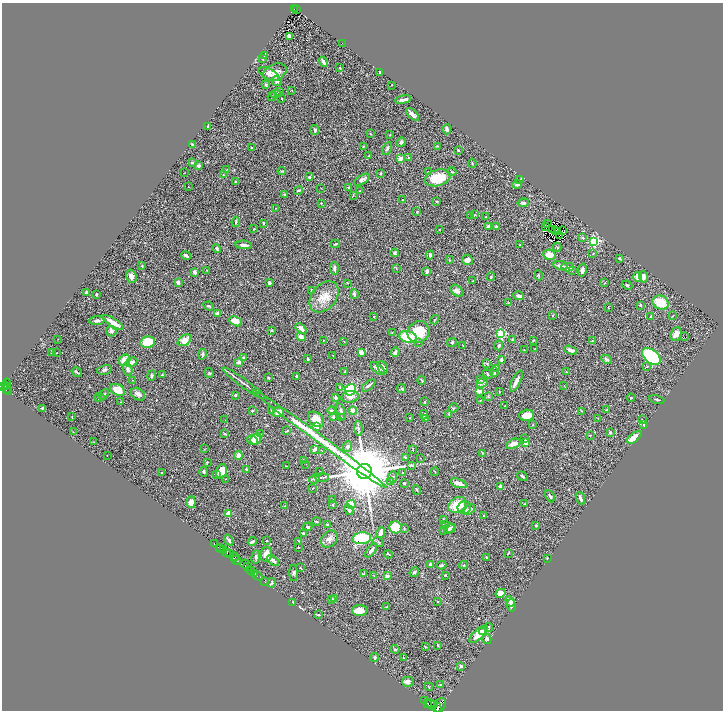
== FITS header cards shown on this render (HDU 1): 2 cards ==
NAXIS1  =                 1442
NAXIS2  =                 1416

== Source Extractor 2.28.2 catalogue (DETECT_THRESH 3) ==
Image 1442 x 1416 px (HDU 1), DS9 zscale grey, zoomed out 1/2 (1 PNG px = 2 x 2 image px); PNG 725 x 712 px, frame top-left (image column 2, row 1415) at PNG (2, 3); each listed source drawn as its Kron ellipse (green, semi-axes under 4 px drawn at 4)
Background 0.624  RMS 0.047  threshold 0.14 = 3 sigma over >= 5 px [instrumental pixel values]
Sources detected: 448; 48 cannot appear on this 1/2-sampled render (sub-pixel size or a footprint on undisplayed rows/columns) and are neither listed nor drawn; the other 400 listed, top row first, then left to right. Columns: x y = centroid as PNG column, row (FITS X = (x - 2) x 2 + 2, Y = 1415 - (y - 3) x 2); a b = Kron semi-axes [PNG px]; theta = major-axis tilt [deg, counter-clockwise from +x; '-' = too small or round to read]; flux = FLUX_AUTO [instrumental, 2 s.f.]
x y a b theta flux
295 9 2 2 - 33
296 10 3 1 - 11
289 36 4 3 - 64
342 43 2 1 - 9.1
265 55 3 3 - 11
263 59 3 2 - 5.2
323 62 5 2 - 23
340 68 2 2 - 4.8
275 72 12 8 26 76
380 72 3 2 - 7.9
269 74 11 5 -27 45
277 81 5 5 - 34
266 85 4 3 - 14
391 85 2 1 - 2.8
292 90 3 2 - 4.1
279 91 4 3 - 12
276 94 5 4 - 15
272 96 5 2 - 6.9
282 99 2 2 - 7.1
403 100 8 3 9 45
412 114 8 3 -42 43
208 127 3 2 - 10
447 129 5 3 - 19
315 130 5 3 - 15
370 134 3 2 - 5.2
390 135 3 2 - 4.6
401 142 5 3 - 16
193 145 3 2 - 14
364 146 4 3 - 7.4
437 146 4 3 - 6.3
252 148 3 3 - 14
387 149 7 3 65 17
458 150 2 2 - 18
369 156 3 2 - 7.2
409 158 3 3 - 8.3
400 159 4 3 - 47
192 162 2 2 - 18
472 163 4 3 - 8.9
198 166 3 3 - 26
227 169 2 2 - 3.4
282 171 4 2 - 7.1
428 172 3 2 - 4.3
452 172 4 3 - 8.6
184 173 2 1 - 3
380 173 2 2 - 10
223 175 3 3 - 5.5
309 177 2 2 - 41
438 178 13 8 15 270
520 179 3 2 - 5.9
362 180 9 4 31 31
235 181 3 2 - 5.1
517 184 5 3 - 24
188 187 2 2 - 6.6
348 187 2 2 - 15
321 188 2 1 - 2.3
298 190 4 3 - 17
359 191 3 2 - 4.1
284 195 3 3 - 7.4
353 195 4 2 - 5.4
403 200 3 2 - 3.2
437 202 3 2 - 5.3
321 203 2 2 - 7.4
523 203 5 4 - 16
276 208 2 2 - 3.2
417 212 2 2 - 8.1
474 215 4 3 - 5.9
471 216 3 2 - 4
486 217 2 2 - 4.3
236 222 5 2 - 10
263 223 3 2 - 7.6
548 224 2 1 - 3.3
488 226 3 2 - 29
546 226 3 1 - 4.8
496 227 3 3 - 12
254 229 3 2 - 4.6
439 229 2 2 - 3.5
553 230 2 1 - 2.9
555 230 2 1 - 3.8
562 231 3 1 - 2.4
558 232 2 2 - 0.47
560 236 3 1 - 3.3
583 238 3 3 - 7.3
594 241 3 3 - 920
335 244 5 2 - 7.9
244 245 8 3 -4 37
519 245 3 2 - 4.8
557 247 4 3 - 8.3
217 249 4 3 - 15
394 253 4 3 - 16
593 253 2 2 - 5.5
186 255 5 2 - 17
430 255 4 3 - 20
549 255 6 5 - 110
619 258 2 2 - 16
449 259 3 3 - 4.5
468 260 5 5 - 35
561 265 7 3 -7 29
142 266 3 3 - 9.5
568 267 6 4 1 36
334 268 6 3 -85 24
396 269 2 2 - 3.8
207 270 2 2 - 3.7
582 270 6 3 76 40
427 271 4 2 - 26
572 271 3 2 - 4.3
195 272 2 2 - 75
539 275 5 2 - 7.4
131 276 6 5 - 42
491 277 4 3 - 8.8
638 277 5 4 - 60
643 277 5 4 - 46
473 281 2 1 - 4.1
178 282 2 2 - 65
269 283 3 3 - 20
347 283 3 2 - 4.1
605 283 3 2 - 3
627 285 5 3 - 14
312 290 4 3 - 5.7
457 291 7 5 -40 39
86 292 3 3 - 23
96 294 3 2 - 9.7
354 294 5 3 - 18
519 296 5 3 - 36
324 297 17 12 50 130
509 302 4 2 - 5.6
660 302 8 7 - 190
640 305 3 3 - 10
209 306 5 3 - 16
608 308 3 2 - 5.9
217 313 4 3 - 29
552 315 3 2 - 5.6
651 316 3 2 - 5.8
672 316 3 2 - 5.2
374 317 2 2 - 3.9
435 320 5 3 - 7.3
97 321 7 4 5 25
235 321 6 4 -27 94
113 323 12 3 -32 110
301 329 6 3 -43 50
272 330 4 3 - 6.8
111 331 5 5 - 20
418 332 11 10 - 230
392 333 3 2 - 5
501 334 3 3 - 660
676 334 7 5 70 57
301 337 4 3 - 41
408 337 9 6 -17 270
684 337 2 1 - 38
58 339 2 1 - 2.5
513 339 3 2 - 7.6
185 340 7 5 35 94
323 340 2 1 - 2.9
533 340 4 3 - 6.7
344 341 2 2 - 4.3
592 341 3 2 - 6.7
148 342 7 5 11 230
419 342 2 2 - 5.1
452 342 5 4 - 13
463 346 3 2 - 4.5
499 346 5 3 - 13
535 348 3 1 - 3.1
524 350 2 2 - 3.9
571 350 6 3 -19 46
52 352 4 2 - 8.5
361 352 4 3 - 37
395 352 5 3 - 35
56 353 2 1 - 3.3
202 354 5 3 - 21
333 355 3 2 - 2.5
651 356 10 6 -38 960
243 358 2 2 - 28
308 359 3 2 - 8.8
607 359 5 3 - 18
125 360 6 5 - 88
501 360 3 3 - 18
131 362 6 4 29 38
239 362 3 2 - 43
487 363 4 2 - 6.8
383 367 7 5 -63 22
647 367 2 2 - 5.4
496 368 3 3 - 7.1
128 369 7 4 -71 27
378 369 8 4 -40 41
104 370 7 4 13 19
77 372 5 3 - 9.7
345 372 3 2 - 8.6
494 372 5 3 - 12
566 372 2 2 - 6.5
209 373 5 3 - 8.6
488 374 6 3 -38 9.7
152 375 5 4 - 18
162 375 3 2 - 11
296 377 4 2 - 10
268 378 2 2 - 6.5
481 379 4 3 - 8.1
132 380 3 2 - 3.1
422 380 4 2 - 10
516 381 11 3 63 50
483 382 6 4 47 21
244 383 25 2 -37 33
7 384 5 3 - 310
5 385 2 1 - 69
369 385 8 3 39 22
3 386 3 3 - 250
564 386 3 2 - 2.8
340 387 3 2 - 9.4
401 388 4 3 - 10
6 389 4 2 - 120
118 390 8 5 -29 120
350 390 6 5 - 460
9 391 4 2 - 130
479 391 3 3 - 54
499 391 3 2 - 3.6
104 394 6 3 49 10
138 394 7 5 -34 40
235 395 3 3 - 13
488 396 3 3 - 6.2
99 397 5 2 - 11
335 397 3 2 - 28
350 397 9 6 10 50
631 398 4 3 - 8.4
99 399 2 2 - 5.6
657 399 7 2 -11 10
480 401 3 2 - 3.7
121 402 2 1 - 5.5
425 402 4 3 - 7.3
505 406 2 2 - 6.6
42 408 3 2 - 7.8
454 408 5 3 - 9.5
353 410 4 3 - 45
607 410 3 2 - 13
252 411 3 2 - 11
272 411 4 3 - 13
332 411 4 4 - 19
341 411 9 3 -71 19
582 411 3 2 - 3
278 412 5 4 - 81
449 414 3 2 - 5.5
424 415 5 2 - 7.6
527 415 7 5 3 140
72 417 3 2 - 4.4
333 417 3 3 - 8.1
342 417 2 2 - 3.6
410 418 2 2 - 3
425 418 4 3 - 10
598 418 2 1 - 2.8
316 419 9 6 -40 130
225 420 2 1 - 1.8
643 420 3 2 - 12
533 425 2 2 - 5.2
643 425 3 2 - 7.8
317 426 4 3 - 43
358 428 7 2 -86 13
287 431 3 2 - 6.7
73 432 2 1 - 2.7
610 432 3 3 - 17
225 434 2 2 - 16
260 434 3 2 - 4.7
590 435 2 2 - 4.4
634 437 8 4 38 120
256 439 6 5 - 77
319 439 83 3 -36 1000
525 439 3 3 - 9.6
252 440 5 4 - 30
94 442 2 1 - 2.5
526 443 4 3 - 78
513 444 8 4 24 79
348 446 5 4 - 19
204 449 3 2 - 3.3
315 449 3 2 - 53
413 450 4 2 - 6.3
322 451 3 1 - 3.5
483 453 3 3 - 8.5
107 455 2 2 - 2.2
238 455 4 3 - 58
405 458 4 3 - 7.8
420 458 2 2 - 3.1
303 461 2 2 - 46
207 462 3 3 - 5.8
306 464 2 1 - 5.1
411 465 3 2 - 7.8
286 466 2 2 - 2.9
246 469 3 2 - 11
221 471 7 5 73 140
365 471 7 7 - 87000
204 472 5 3 - 12
319 472 2 1 - 3.1
403 472 3 2 - 5
435 472 4 2 - 4.6
162 473 2 2 - 8.2
216 474 3 3 - 14
522 476 6 2 -32 11
393 477 6 4 89 19
322 478 7 2 2 11
225 479 2 1 - 2.8
314 479 5 3 - 11
390 481 4 2 - 7.9
404 483 4 3 - 10
459 483 9 3 -19 70
501 487 3 3 - 52
313 488 4 2 - 5.8
417 490 5 2 - 8.7
550 496 6 3 -63 19
580 498 6 2 -71 25
333 499 3 1 - 3.4
191 502 6 4 84 80
351 504 4 4 - 100
524 504 2 2 - 3.6
333 505 4 2 - 6.1
457 505 9 7 36 170
285 506 3 2 - 4.2
464 508 6 6 - 66
349 510 5 3 - 23
469 510 7 4 40 33
228 514 2 2 - 200
484 516 2 2 - 6.9
443 519 2 2 - 3.5
316 522 4 3 - 10
327 524 3 2 - 7.7
445 525 3 2 - 5.4
536 526 3 3 - 8
308 527 4 3 - 13
396 527 6 6 - 230
404 528 3 3 - 7.6
451 528 5 3 - 12
449 529 6 4 49 25
444 530 3 2 - 24
303 533 2 2 - 16
381 533 5 3 - 77
362 538 9 5 6 410
329 539 9 7 47 43
229 540 6 2 -55 19
252 541 4 2 - 19
267 541 2 2 - 5.4
299 541 2 2 - 8.4
378 542 6 3 -41 12
214 544 3 2 - 64
219 547 2 1 - 56
298 547 2 2 - 8.2
221 548 2 1 - 0.6
223 550 3 1 - 200
371 550 8 3 52 32
227 553 3 2 - 310
508 553 4 1 - 6.3
229 554 3 2 - 56
266 554 7 6 - 110
388 554 4 2 - 9.8
234 556 3 1 - 140
256 557 6 4 79 18
234 558 3 2 - 210
486 558 3 3 - 4.7
547 559 2 2 - 9.8
236 560 4 2 - 180
273 561 7 3 -39 32
245 564 4 3 - 130
431 565 4 3 - 37
442 565 5 3 - 14
463 565 4 3 - 9.2
247 566 2 1 - 110
300 568 3 2 - 5.7
251 571 4 2 - 640
414 572 5 3 - 14
293 573 8 3 -88 13
255 574 2 2 - 260
364 574 2 2 - 15
257 575 6 2 -40 260
445 575 3 2 - 6.8
374 576 2 2 - 3
387 576 3 3 - 34
265 582 2 1 - 33
272 583 5 3 - 10
501 593 5 4 - 67
335 598 2 2 - 89
331 600 3 3 - 9.5
438 601 2 2 - 9.4
510 601 5 3 - 43
293 602 2 2 - 9.8
511 606 6 3 -88 19
386 607 4 2 - 6.1
360 611 8 5 3 110
318 615 4 3 - 7.2
489 627 4 3 - 15
482 631 3 2 - 11
478 634 11 5 44 140
487 639 5 4 - 16
438 645 4 3 - 8.5
425 647 3 2 - 6.4
395 649 5 3 - 12
375 658 4 3 - 14
403 658 4 2 - 5.2
461 666 3 2 - 23
408 682 6 5 - 31
441 685 3 2 - 4.6
429 687 4 2 - 6.4
424 701 2 2 - 54
427 703 2 2 - 200
431 704 6 4 -56 1400
434 704 3 2 - 430
440 705 7 5 59 1100
437 708 6 3 -87 1000
At the frame edge (FLAGS 8, measured only in part): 1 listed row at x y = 437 708
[48 sub-pixel or undisplayed-footprint detections neither listed nor drawn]